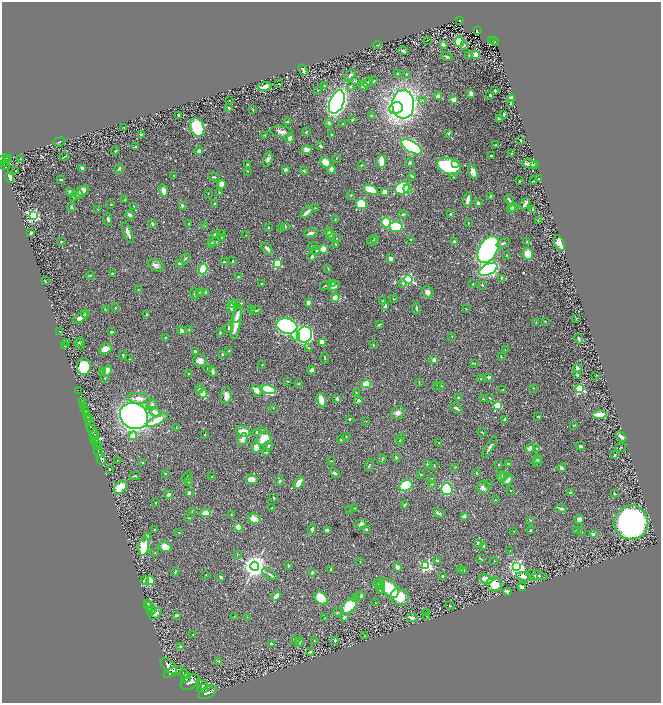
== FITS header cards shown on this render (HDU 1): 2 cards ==
NAXIS1  =                 1318
NAXIS2  =                 1402

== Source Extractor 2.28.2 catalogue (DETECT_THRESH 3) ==
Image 1318 x 1402 px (HDU 1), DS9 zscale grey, zoomed out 1/2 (1 PNG px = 2 x 2 image px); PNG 663 x 705 px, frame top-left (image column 2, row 1402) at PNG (2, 2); each listed source drawn as its Kron ellipse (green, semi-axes under 4 px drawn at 4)
Background 0.913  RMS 0.021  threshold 0.0636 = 3 sigma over >= 5 px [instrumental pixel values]
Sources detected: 605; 46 cannot appear on this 1/2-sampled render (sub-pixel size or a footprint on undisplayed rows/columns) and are neither listed nor drawn; of the other 559, the 500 brightest by FLUX_AUTO listed and drawn (59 fainter detections omitted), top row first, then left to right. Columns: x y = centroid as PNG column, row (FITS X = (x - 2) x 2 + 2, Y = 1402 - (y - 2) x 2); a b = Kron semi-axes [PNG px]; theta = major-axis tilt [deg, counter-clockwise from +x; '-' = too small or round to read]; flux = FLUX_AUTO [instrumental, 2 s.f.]
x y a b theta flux
460 20 4 3 - 86
477 31 3 2 - 67
427 40 2 1 - 31
492 41 2 1 - 17
495 41 4 2 - 38
459 42 5 4 - 140
443 44 3 3 - 12
377 45 4 3 - 3.2
464 45 3 3 - 4
403 51 5 2 - 8.5
476 54 3 3 - 63
469 56 2 2 - 2.4
447 57 6 2 -22 5.4
303 70 6 3 -62 12
398 74 4 3 - 6.1
406 74 3 2 - 3.1
350 75 7 3 49 8.1
355 81 4 3 - 3.4
373 81 3 2 - 2.5
368 82 6 3 41 8.4
279 84 2 1 - 2.9
324 86 3 2 - 2.5
363 86 5 3 - 12
265 87 7 4 14 40
350 87 3 3 - 4.1
318 90 2 2 - 2
495 91 3 2 - 5.4
471 94 4 3 - 26
490 95 3 2 - 7.3
438 96 4 3 - 12
512 99 3 3 - 91
229 100 2 2 - 2.2
423 100 4 3 - 4.1
454 100 2 2 - 100
337 102 12 7 68 2400
510 103 4 3 - 6.4
403 104 14 11 -89 1600
229 108 3 2 - 7.1
396 108 7 6 - 420
253 110 2 1 - 2
504 114 3 2 - 6.7
179 115 3 2 - 6.8
372 116 3 2 - 3.4
499 118 3 3 - 17
352 120 2 2 - 3.1
288 121 4 2 - 5.1
329 123 4 4 - 7.7
343 123 3 2 - 2.4
124 127 2 1 - 2.8
197 127 10 6 -66 410
281 132 11 5 -7 22
306 132 2 2 - 5
449 133 4 2 - 4.2
331 134 2 2 - 6.1
141 135 3 2 - 14
265 135 4 2 - 3.1
290 138 4 3 - 26
520 140 3 2 - 5.7
59 142 6 2 20 3.8
495 145 2 2 - 3.2
320 146 4 2 - 9.9
135 147 3 2 - 5.9
412 147 11 5 -31 750
307 150 5 4 - 28
115 151 4 3 - 5.1
199 151 4 3 - 12
511 153 2 2 - 1.9
64 156 4 2 - 2.6
491 156 2 2 - 6.8
336 158 2 2 - 1.8
4 159 7 3 19 470
8 159 4 3 - 320
20 159 2 2 - 2.6
268 159 7 4 72 13
6 160 4 2 - 240
8 160 2 1 - 160
325 162 6 4 -41 56
381 162 6 3 -90 84
410 162 4 3 - 6.4
5 163 3 2 - 270
456 163 2 2 - 30
529 164 8 3 -11 30
247 165 4 3 - 6.7
361 165 3 3 - 3.3
535 165 3 2 - 3.3
5 166 4 2 - 160
449 166 12 8 -17 390
82 168 3 3 - 7.3
119 168 5 2 - 7.7
331 169 4 3 - 20
285 170 3 3 - 10
15 171 2 1 - 2.7
247 171 2 2 - 2.5
304 171 4 3 - 6.1
473 172 7 4 -68 30
174 176 2 1 - 2.1
412 176 4 2 - 7.4
10 177 5 3 - 29
214 177 5 2 - 5
453 177 3 2 - 2.6
61 179 3 2 - 5.1
539 179 2 2 - 2.4
520 181 3 2 - 1.8
533 181 3 2 - 3.2
222 184 4 4 - 34
402 188 7 6 - 280
408 189 4 4 - 74
371 190 8 4 -22 100
69 191 4 3 - 4.1
83 191 7 4 22 24
163 191 6 3 -75 30
219 192 2 2 - 2.2
385 192 4 4 - 25
208 193 2 2 - 1.7
78 194 4 3 - 13
351 195 3 2 - 3.3
490 196 2 2 - 8.6
74 197 3 3 - 3.2
468 199 7 3 78 33
125 200 2 2 - 2.4
509 200 6 2 -56 5.5
478 203 3 2 - 13
111 204 3 3 - 3
215 204 3 2 - 11
361 204 5 5 - 160
525 204 6 2 58 23
182 205 4 3 - 7.8
71 207 4 4 - 5.1
134 207 3 2 - 2.2
315 208 2 2 - 5.7
511 208 5 4 - 8.8
514 208 4 4 - 8
98 209 3 1 - 1.7
533 209 3 2 - 3.7
307 212 7 2 42 38
403 214 4 3 - 5.3
451 214 3 2 - 4.1
33 215 4 4 - 920
130 215 5 3 - 12
108 219 6 4 -78 10
335 219 3 2 - 2.2
538 220 2 1 - 1.9
386 222 5 5 - 150
189 223 2 2 - 1.6
468 223 2 1 - 2.2
152 224 4 3 - 6.1
205 226 3 2 - 2
285 226 3 2 - 7.2
269 227 3 2 - 2.5
396 227 7 5 -6 140
282 229 2 2 - 2.1
329 231 4 4 - 22
31 233 2 2 - 9.4
128 233 11 3 -68 24
223 233 2 2 - 2.6
311 233 7 3 15 16
215 234 3 2 - 7.8
246 235 2 1 - 1.9
330 235 4 3 - 7.1
221 237 2 2 - 2.3
337 238 3 2 - 1.9
374 238 2 2 - 3
410 239 2 2 - 3.3
61 241 2 2 - 3.1
372 241 5 2 - 4
215 242 5 3 - 4.8
454 242 3 2 - 6.8
527 242 3 2 - 4.7
212 243 4 3 - 4.4
503 243 7 3 22 8.2
560 243 8 5 -64 41
336 244 3 2 - 4.5
313 246 5 3 - 5.7
267 249 7 3 -45 13
323 249 4 3 - 72
488 249 15 9 60 900
316 250 4 3 - 4.3
528 254 6 5 - 49
506 255 2 2 - 4.2
312 257 4 3 - 7.6
185 258 5 3 - 5.9
391 259 3 3 - 21
233 261 2 2 - 7.1
224 262 3 2 - 8.4
179 263 4 3 - 4.4
277 264 3 3 - 300
156 265 8 5 -25 17
203 269 5 3 - 240
328 269 4 2 - 2.9
488 269 10 5 26 920
112 273 3 3 - 3.8
90 275 5 3 - 4
238 277 2 2 - 5.6
501 278 4 2 - 5.2
408 280 4 4 - 560
45 281 3 1 - 2.9
403 283 4 3 - 5.9
261 284 2 2 - 3.1
333 284 4 3 - 22
473 284 3 2 - 3.2
482 285 3 3 - 4.1
325 286 5 2 - 3.8
334 286 6 4 36 19
139 289 3 2 - 1.9
199 292 3 2 - 2.3
205 292 4 3 - 4.2
428 292 6 5 - 14
195 294 6 3 -68 4.9
335 298 4 3 - 64
393 299 4 2 - 3.6
383 301 3 2 - 2.5
241 303 3 3 - 4.3
308 303 3 3 - 14
232 304 4 3 - 23
385 307 4 2 - 27
115 308 2 2 - 4.9
231 308 5 4 - 8.2
417 308 5 2 - 6.5
105 309 3 2 - 2.3
251 309 2 2 - 1.7
466 309 3 2 - 1.8
256 310 5 3 - 5.2
85 314 4 3 - 9.5
146 314 3 2 - 2.9
237 315 8 4 76 17
80 318 8 4 35 26
576 318 3 2 - 3.8
236 322 17 4 80 68
545 322 3 3 - 2.8
536 323 4 2 - 3.3
379 324 3 2 - 4.5
287 326 11 7 -16 1200
229 328 5 3 - 7.3
189 329 3 3 - 2.5
182 331 4 3 - 17
60 332 4 3 - 3.4
111 332 3 2 - 5.7
220 333 3 2 - 4.6
296 335 5 3 - 43
304 335 8 7 - 1500
452 336 3 2 - 1.7
165 338 2 2 - 3.5
579 339 5 3 - 8.1
66 342 2 1 - 21
79 342 5 3 - 4.2
322 342 4 3 - 41
80 343 6 2 88 3.4
64 345 2 2 - 6.7
373 345 3 2 - 3.7
308 348 4 2 - 4
105 349 6 5 - 44
505 350 3 2 - 2.3
229 351 3 2 - 2.3
195 352 3 3 - 10
222 354 3 2 - 3.7
123 355 4 3 - 4.3
501 357 3 2 - 2.3
325 358 5 2 - 3.1
130 359 3 2 - 2.8
200 360 7 6 - 23
434 360 3 2 - 32
474 363 4 2 - 2.4
262 365 2 2 - 2.6
84 367 8 7 - 120
208 368 2 2 - 2.8
577 368 4 4 - 13
107 370 5 4 - 26
311 370 4 3 - 12
102 371 2 2 - 1.8
213 372 5 3 - 10
189 374 3 2 - 4.8
577 375 3 2 - 8.4
596 375 2 1 - 2.1
489 377 4 3 - 9.2
105 378 2 2 - 2.1
480 379 3 3 - 2.1
288 381 3 2 - 2.8
419 382 3 2 - 1.9
299 384 4 3 - 3
366 384 5 3 - 120
436 385 2 2 - 1.6
441 386 2 2 - 3
533 388 2 2 - 2.3
199 389 4 3 - 7.5
269 389 7 4 -16 310
503 389 3 2 - 4
580 389 3 3 - 360
78 391 3 1 - 24
257 391 6 4 -58 28
203 393 4 3 - 100
356 393 3 2 - 2.5
226 396 9 5 86 21
139 398 11 5 -8 33
337 398 3 2 - 10
458 398 4 3 - 6.3
489 398 4 2 - 3.3
483 399 3 2 - 2.5
321 400 7 3 -75 46
358 401 4 3 - 9.6
82 402 2 1 - 40
152 405 6 4 50 12
497 405 3 3 - 190
84 406 2 1 - 250
273 408 3 2 - 1.8
456 408 6 3 -34 11
85 410 4 2 - 250
155 412 7 4 -29 24
398 413 7 6 - 17
86 414 2 1 - 470
599 415 7 3 -1 70
87 416 2 2 - 910
134 416 15 12 -32 2100
538 417 3 2 - 7.3
88 419 2 2 - 800
349 419 2 2 - 4.7
157 420 12 4 28 88
505 420 3 2 - 29
366 421 2 2 - 1.7
90 425 6 3 -79 3200
573 425 3 2 - 2.1
176 427 2 1 - 1.7
263 430 3 3 - 5
243 431 8 5 -22 54
93 432 8 3 -48 1400
257 432 3 2 - 7.2
482 432 4 2 - 3.2
204 434 2 1 - 1.8
93 436 3 2 - 520
133 436 4 4 - 26
621 436 6 3 -44 18
346 437 2 2 - 1.7
264 438 8 6 43 88
243 439 6 4 61 30
401 439 6 3 63 9.3
95 440 4 3 - 890
341 440 3 3 - 2.6
400 441 3 2 - 4.4
97 443 4 2 - 560
438 443 2 2 - 3.9
97 446 4 2 - 630
269 446 5 3 - 8.6
580 446 4 3 - 10
256 447 6 5 - 24
490 447 12 3 58 12
621 447 5 2 - 3.7
530 448 4 3 - 43
537 448 3 3 - 3.8
99 452 5 2 - 2200
266 452 4 2 - 3.5
615 455 4 2 - 4.3
396 457 3 2 - 6.5
101 458 6 2 -73 1700
382 459 4 2 - 2.4
537 459 4 4 - 14
117 460 2 1 - 1.9
331 461 3 2 - 2.5
537 462 5 3 - 8.3
143 463 3 2 - 4.7
427 464 4 3 - 4.2
509 464 4 2 - 13
369 465 6 3 67 3.8
499 465 3 2 - 3.4
434 466 4 2 - 2.5
455 467 3 2 - 2
562 468 4 3 - 11
109 469 3 2 - 2.8
166 473 3 2 - 2.8
335 473 5 3 - 6.5
476 473 3 2 - 5
421 475 3 2 - 2.2
504 475 4 2 - 2.9
134 476 5 2 - 5
212 476 2 2 - 3
501 476 5 4 - 9.5
187 477 6 2 56 3.9
431 478 2 2 - 1.8
252 479 6 5 - 40
507 480 6 4 44 32
189 481 4 3 - 3.3
280 481 5 3 - 7.6
299 483 7 3 55 46
488 483 2 2 - 2
432 484 4 3 - 3.7
406 486 7 5 29 410
120 487 7 5 46 100
483 488 6 6 - 17
447 489 6 5 - 330
511 491 2 1 - 1.6
189 492 3 2 - 12
570 492 3 2 - 6.5
168 494 4 3 - 9.1
615 494 3 2 - 3.3
274 498 3 2 - 5.1
495 500 3 2 - 2.4
156 503 2 2 - 2
405 505 4 2 - 4.5
272 508 2 1 - 2
354 508 4 2 - 2.8
350 509 3 2 - 2
561 509 6 2 -16 13
192 511 2 2 - 1.6
205 513 5 4 - 43
438 513 6 3 -35 9
231 515 3 2 - 3.5
464 516 4 3 - 9.6
189 518 2 2 - 2
254 519 6 5 - 33
579 519 4 4 - 26
530 520 4 2 - 3.9
631 522 17 17 - 1500
361 524 6 4 13 9.8
238 527 4 4 - 39
154 529 3 2 - 2.2
312 529 5 3 - 7.9
366 529 3 2 - 5.2
327 530 4 3 - 9.8
531 530 4 2 - 7.7
514 531 4 2 - 1.7
576 531 3 2 - 2.4
179 532 2 2 - 2.1
582 532 2 2 - 1.7
593 534 2 2 - 17
148 536 4 3 - 7.7
479 543 4 3 - 12
144 546 9 5 79 180
484 546 3 2 - 4.1
165 547 6 5 - 39
510 551 2 2 - 1.6
155 553 3 2 - 3.1
237 554 4 2 - 2.1
480 559 4 3 - 3.9
437 561 3 3 - 8
494 561 2 2 - 1.8
360 562 3 3 - 2.9
288 565 4 2 - 5.4
426 565 4 3 - 570
255 566 4 4 - 4400
398 567 4 3 - 25
517 567 4 4 - 1300
331 569 3 2 - 5
460 570 3 3 - 4.5
464 571 3 2 - 14
175 572 4 2 - 3.1
312 573 3 2 - 5.6
270 574 9 2 -31 7.4
206 575 3 2 - 1.8
537 575 10 3 -13 13
442 576 2 2 - 7
523 576 7 3 -9 36
221 577 3 2 - 7.9
534 577 2 2 - 3.9
486 579 6 4 -20 56
145 581 4 3 - 14
150 581 4 3 - 57
379 583 3 3 - 4.5
494 584 7 7 - 64
379 585 6 4 -20 8.3
522 587 4 3 - 15
389 588 11 7 -49 150
380 590 3 3 - 6.2
507 591 3 2 - 11
276 596 5 3 - 27
361 596 4 3 - 10
399 597 9 8 - 100
321 598 7 5 -42 120
356 598 4 3 - 15
375 603 3 2 - 1.8
148 604 4 3 - 6.3
349 606 9 5 45 170
450 606 4 1 - 1.7
149 607 5 3 - 3.6
152 610 5 4 - 15
337 612 4 3 - 3.4
426 612 3 2 - 3
156 614 7 4 43 16
176 615 3 3 - 9.3
426 616 4 1 - 3.7
234 617 3 3 - 3
247 617 2 2 - 1.7
344 617 3 3 - 8.9
325 618 2 2 - 1.8
412 618 5 4 - 14
193 634 2 2 - 3.1
364 635 2 1 - 2
335 640 2 2 - 5.7
295 641 4 2 - 2.7
314 641 3 2 - 2.3
299 642 5 2 - 3.2
271 644 3 3 - 7.7
180 647 3 3 - 3.2
310 652 3 2 - 10
219 661 3 2 - 2.4
169 666 10 5 -42 6400
173 672 10 4 24 5900
184 674 5 3 - 2600
186 678 6 3 50 2700
190 682 10 6 34 7100
202 685 6 4 -31 2500
204 688 6 3 9 2300
207 692 10 5 28 5100
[59 fainter detections neither listed nor drawn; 46 sub-pixel or undisplayed-footprint detections neither listed nor drawn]